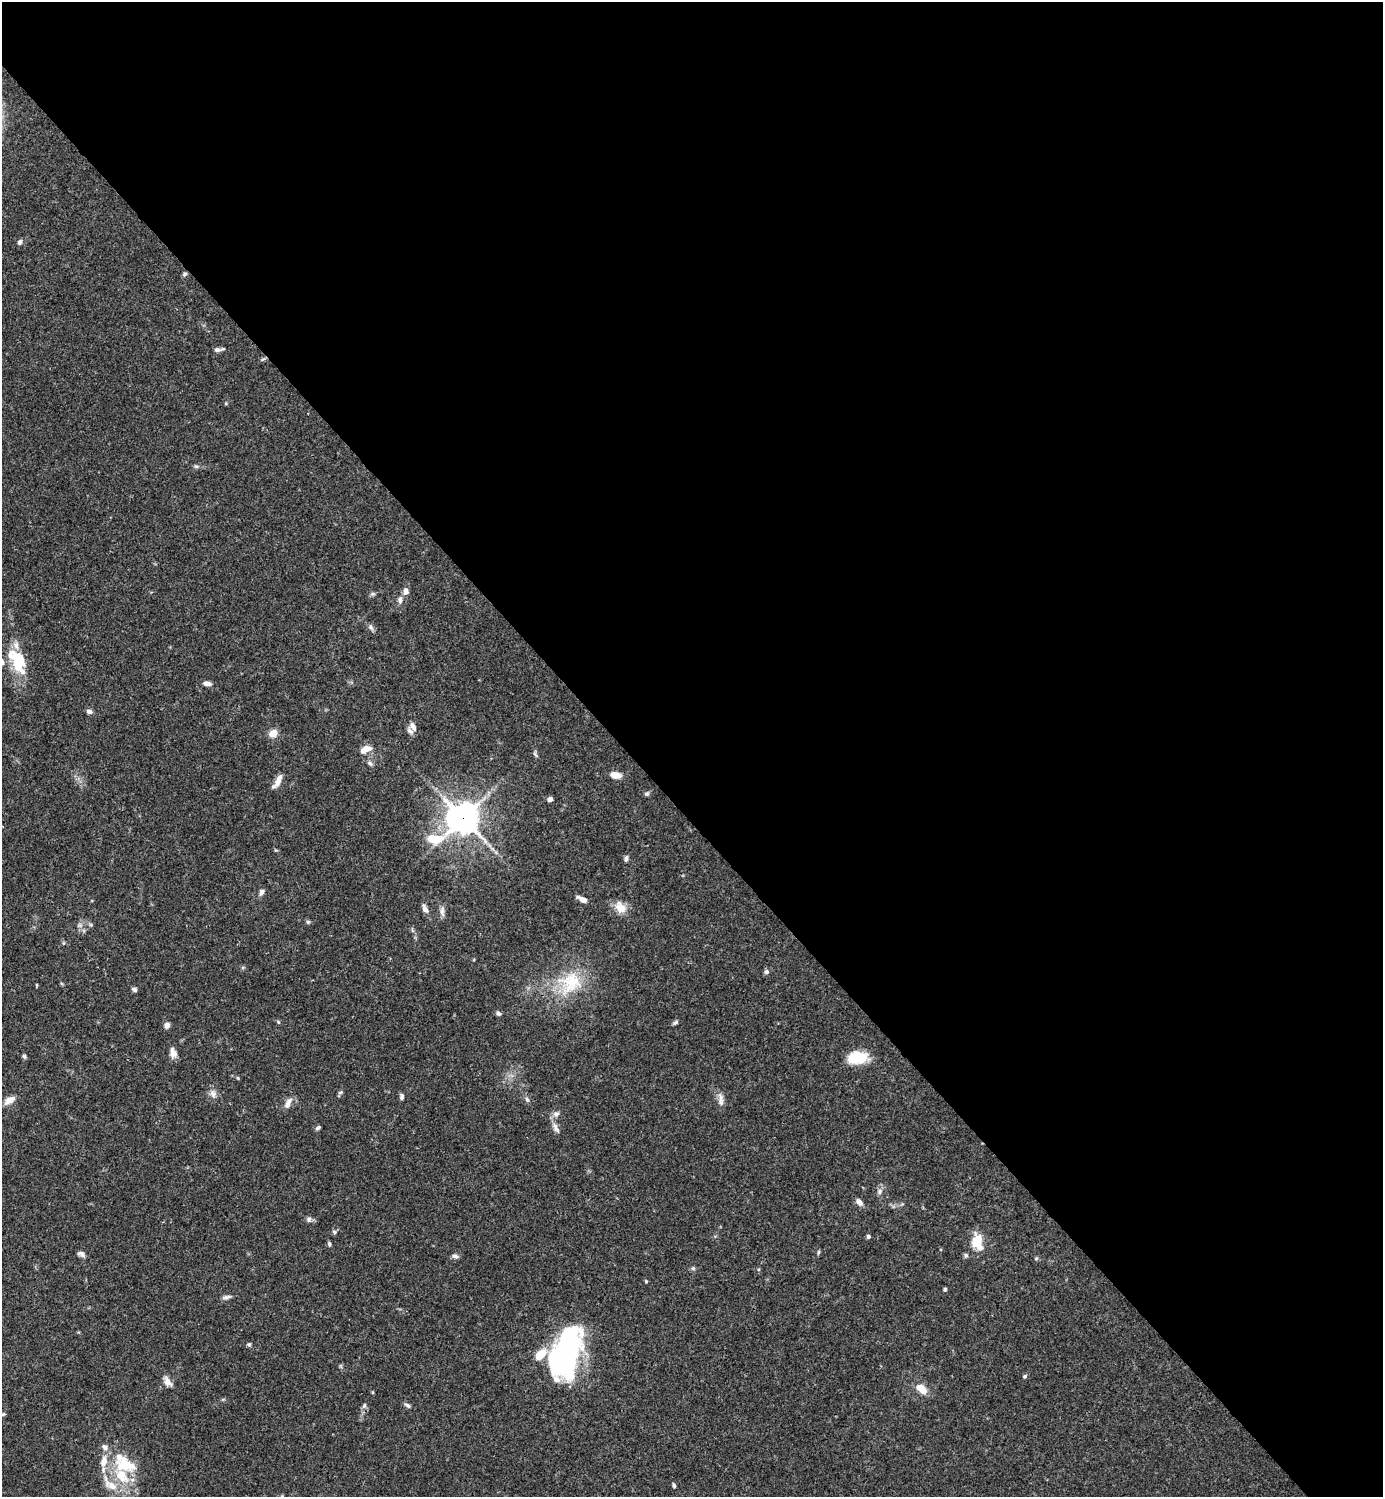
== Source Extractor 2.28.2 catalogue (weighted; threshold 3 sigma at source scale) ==
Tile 8 of 4 x 4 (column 4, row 2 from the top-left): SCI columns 4443-5823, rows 2989-4483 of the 5981 x 5981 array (HDU 1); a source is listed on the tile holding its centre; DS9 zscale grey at full resolution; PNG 1385 x 1499 px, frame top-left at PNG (2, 2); no overlay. Shown black and unused: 55% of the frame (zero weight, under 3 of 4 exposures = <1% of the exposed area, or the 3 px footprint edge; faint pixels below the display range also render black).
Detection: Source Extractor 2.28.2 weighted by HDU 2 'WHT'; one run over the whole footprint, this tile lists its part. Background 0.066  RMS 0.0032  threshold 0.0144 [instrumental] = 3 sigma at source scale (4.5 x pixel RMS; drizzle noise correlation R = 1.50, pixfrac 1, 0.05/0.05 arcsec/px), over >= 5 px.
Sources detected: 90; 3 inside a brighter object's white glare — not listed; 9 inside a brighter listed object's ellipse — not listed separately; the other 78 listed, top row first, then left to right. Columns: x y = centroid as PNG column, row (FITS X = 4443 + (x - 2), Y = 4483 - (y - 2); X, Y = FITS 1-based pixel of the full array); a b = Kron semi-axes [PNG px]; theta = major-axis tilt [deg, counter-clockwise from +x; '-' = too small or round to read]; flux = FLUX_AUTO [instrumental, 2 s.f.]
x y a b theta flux
20 242 7 5 49 0.98
185 274 6 5 - 0.72
217 350 9 6 -5 1.1
196 466 7 5 -10 0.64
406 592 10 8 89 1.5
373 594 8 4 0 0.59
400 600 11 6 88 1.4
371 627 10 6 -54 0.94
18 662 32 17 -75 12
207 683 8 5 -13 1.8
89 711 8 6 -16 1
413 726 11 6 -61 1.7
273 733 9 7 27 3.5
365 749 15 8 25 3.1
535 755 9 3 -50 0.5
370 763 8 5 -31 0.82
615 775 10 7 -10 3.4
278 780 17 6 68 2.5
647 794 8 5 47 0.6
550 799 6 5 - 1.1
463 818 10 9 - 530
434 839 27 12 9 9.6
626 859 7 5 71 0.9
261 892 8 6 69 1.1
582 899 12 5 -28 2.1
620 907 16 12 -45 4
425 909 12 5 -62 1.6
442 911 14 6 -87 1.4
308 922 5 5 - 0.5
91 925 6 4 -18 0.45
766 972 7 6 - 0.77
570 983 37 30 46 18
37 985 5 3 - 0.27
134 989 6 5 - 0.77
498 1013 7 5 -43 0.71
278 1022 5 4 - 0.39
675 1022 8 4 37 0.64
167 1025 7 6 - 1.6
173 1053 13 8 -78 2.1
24 1056 5 4 - 0.66
860 1057 22 13 -10 7.6
238 1078 4 4 - 0.35
340 1092 8 5 42 0.57
213 1094 11 7 -58 1.6
401 1097 7 5 -84 0.83
527 1099 8 5 -63 0.74
9 1100 14 7 31 2.8
721 1102 19 7 -82 2
288 1103 17 7 61 2
556 1114 9 8 - 1.3
318 1128 7 4 37 0.63
556 1128 16 7 -62 1.8
880 1192 7 7 - 1
859 1202 9 6 -50 1.6
309 1220 7 7 - 0.93
334 1232 6 5 - 0.6
868 1236 5 4 - 0.73
977 1242 21 14 81 6.2
329 1244 6 4 -89 0.56
818 1252 6 4 88 0.43
82 1254 8 5 -22 1.2
455 1256 9 5 -22 0.91
1036 1258 6 4 2 0.43
693 1268 7 4 0 0.54
945 1289 4 4 - 0.52
226 1297 12 5 14 1.1
249 1344 6 5 - 0.47
567 1349 42 28 -65 39
1025 1376 6 5 - 0.55
168 1381 12 7 -54 2.3
921 1389 17 9 -39 3.6
407 1405 8 5 -33 0.81
364 1406 8 5 74 0.76
3 1414 6 4 44 0.4
124 1464 34 19 -20 13
110 1485 27 11 -37 6.1
674 1485 6 4 -73 0.55
282 1496 6 4 71 0.43
Overlapping masked pixels (flux is a lower limit): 1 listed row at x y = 463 818
Isophote crosses this tile's border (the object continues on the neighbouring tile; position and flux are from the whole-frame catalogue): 1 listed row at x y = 282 1496